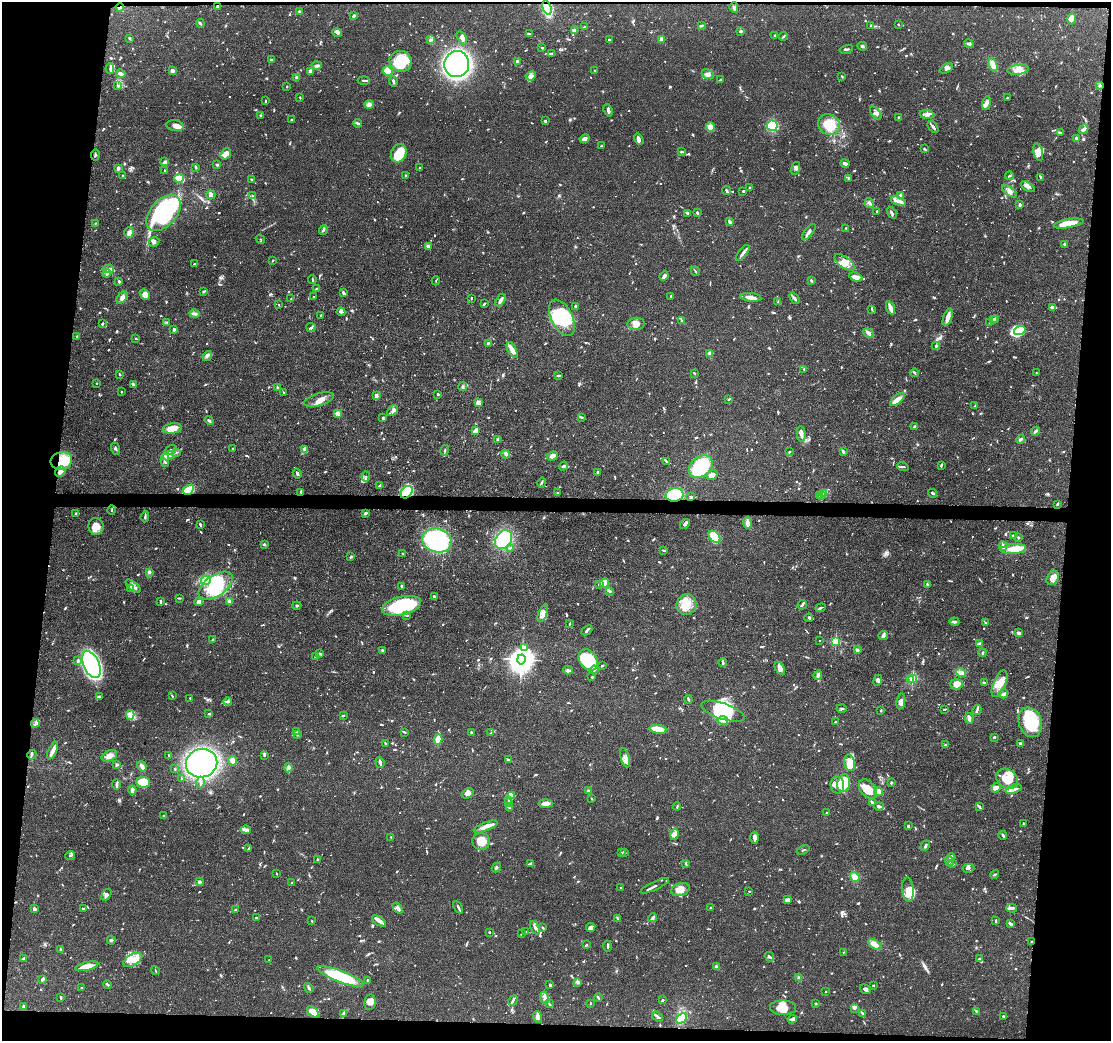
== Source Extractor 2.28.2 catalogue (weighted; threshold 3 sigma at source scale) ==
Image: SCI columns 7-4441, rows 105-4260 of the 4446 x 4459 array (HDU 1 of 3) = the unmasked area's bounding box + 8 px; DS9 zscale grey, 4 x 4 block average (1 PNG px = mean of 4 x 4 image px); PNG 1113 x 1043 px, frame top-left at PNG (2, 2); each listed source drawn as its Kron ellipse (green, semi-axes under 4 px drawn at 4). Shown black and unused: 12% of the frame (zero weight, under 3 of 4 exposures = <1% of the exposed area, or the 3 px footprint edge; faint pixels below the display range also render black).
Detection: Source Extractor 2.28.2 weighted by HDU 2 'WHT'. Background 0.0688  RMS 0.0033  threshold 0.015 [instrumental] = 3 sigma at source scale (4.5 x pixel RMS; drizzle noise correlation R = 1.50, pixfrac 1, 0.05/0.05 arcsec/px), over >= 5 px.
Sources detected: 1470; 9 too faint to see at this stretch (4 x 4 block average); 15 inside a brighter object's white glare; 3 cosmic-ray / hot-pixel residue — neither listed nor drawn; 57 coinciding with a brighter row at this scale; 122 inside a brighter listed object's ellipse — not listed separately; of the other 1264, all 500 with FLUX_AUTO >= 1.8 (the completeness limit of this list) listed and drawn (764 fainter detections not listed), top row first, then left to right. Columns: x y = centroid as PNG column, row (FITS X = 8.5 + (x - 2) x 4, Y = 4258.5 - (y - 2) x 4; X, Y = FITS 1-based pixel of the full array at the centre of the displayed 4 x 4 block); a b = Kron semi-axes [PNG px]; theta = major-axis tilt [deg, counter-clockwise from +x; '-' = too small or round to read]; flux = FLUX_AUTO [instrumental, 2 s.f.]
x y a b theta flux
120 7 4 3 - 3.8
218 7 4 3 - 6.1
734 7 5 3 - 3.8
547 8 7 3 -74 170
300 12 3 2 - 8
354 16 2 2 - 6.1
1072 19 5 4 - 17
200 23 4 2 - 2.9
898 24 2 2 - 2.1
701 26 3 2 - 4.1
871 26 4 2 - 2.5
584 27 2 2 - 2.1
574 31 2 2 - 41
741 31 2 2 - 17
337 33 5 3 - 4.4
529 34 3 3 - 3.3
774 36 3 2 - 2.6
783 36 4 2 - 2.8
129 38 4 2 - 2
462 38 7 3 -58 9.7
661 39 4 4 - 6.3
431 40 3 2 - 4.2
609 40 2 2 - 2.1
969 44 5 2 - 5.1
862 46 5 2 - 2.9
542 48 2 2 - 5.1
846 49 7 2 13 3.7
551 53 3 2 - 2.1
271 60 2 2 - 12
401 61 11 10 - 68
517 61 2 2 - 8.1
457 64 13 12 - 930
993 65 7 4 -70 17
317 66 5 3 - 4.6
946 68 7 3 28 7.4
110 69 5 2 - 3.4
1018 70 11 5 6 16
172 71 4 3 - 5.1
310 71 3 3 - 8.8
388 71 5 4 - 32
594 71 2 2 - 1.9
121 74 5 3 - 6.5
708 74 6 4 -26 8.6
531 76 5 4 - 6.8
842 76 3 2 - 1.9
297 77 2 2 - 19
720 79 4 2 - 2.5
364 80 6 2 -3 3.7
393 81 5 2 - 4.6
117 85 3 2 - 2.4
287 86 2 2 - 4.1
1100 86 2 2 - 4.9
300 98 2 2 - 2.2
1007 98 2 2 - 2.2
265 101 2 2 - 2.1
986 103 7 3 76 9.3
369 104 4 3 - 11
608 110 6 3 -69 4.8
876 113 7 2 -53 4.3
927 114 7 4 -7 8.6
261 116 2 2 - 3.5
899 117 3 2 - 2.9
291 120 2 2 - 3.1
545 121 2 2 - 3.2
358 123 4 2 - 4.7
829 125 11 10 - 48
175 126 9 5 -9 9.3
772 126 5 5 - 70
710 127 5 4 - 23
933 127 7 2 -52 7.6
1083 129 5 3 - 6.9
1060 133 3 2 - 5
1077 138 3 2 - 6.8
585 139 5 3 - 7.6
639 139 6 3 -58 7.9
601 146 2 2 - 7
925 149 3 2 - 1.9
681 152 4 2 - 2.4
1038 152 9 4 -77 18
399 153 9 7 69 52
226 154 6 4 53 17
95 155 6 2 84 2.8
165 162 2 2 - 7.9
845 164 4 2 - 7
217 165 2 2 - 4
195 167 4 2 - 2.2
420 167 2 2 - 4.9
118 168 4 2 - 5.3
796 168 6 4 73 6.4
164 171 3 2 - 2.7
123 176 3 2 - 1.9
406 176 3 2 - 2.3
1009 176 4 2 - 2.5
179 178 5 4 - 56
849 178 3 2 - 4
1041 178 4 2 - 2.6
251 179 3 2 - 2.2
1028 187 7 4 -32 7.2
749 188 2 2 - 1.9
726 191 4 2 - 6.1
743 191 2 2 - 3.4
1009 191 9 4 -36 8.8
211 195 4 3 - 4.2
900 195 3 3 - 4.3
252 196 3 2 - 2.1
898 201 8 3 -18 10
869 203 5 3 - 5.1
1020 205 3 3 - 4.6
877 211 2 2 - 4.5
164 213 21 13 48 320
687 213 4 2 - 4.4
697 213 3 2 - 2.8
892 213 6 3 -57 3.8
730 222 3 3 - 4.3
95 223 2 2 - 2.2
1068 223 15 4 10 44
846 228 2 2 - 2.5
323 230 4 2 - 3.3
129 232 5 4 - 8.4
809 232 10 2 52 10
260 239 5 2 - 1.9
154 242 5 4 - 6
1065 244 3 2 - 3
428 246 4 3 - 5
743 253 10 2 53 9.6
272 261 2 2 - 2.1
844 262 12 5 -36 18
194 264 2 2 - 2.2
109 269 5 4 - 6.7
695 271 5 2 - 2.3
107 273 4 3 - 5
664 276 5 3 - 5.7
856 277 7 4 -20 14
312 279 4 2 - 2.5
811 280 3 2 - 3.4
119 281 2 2 - 4.3
436 281 4 2 - 1.9
317 288 3 2 - 2.7
203 291 3 2 - 2.2
343 293 4 2 - 5.6
145 295 6 4 -47 15
671 296 2 2 - 3.5
314 297 2 2 - 4.3
751 297 10 2 -6 18
122 298 7 4 47 8.4
471 298 3 2 - 2.3
794 298 6 2 -52 6.4
291 299 3 2 - 1.8
501 300 7 2 59 11
778 302 3 2 - 2
484 304 3 2 - 3.3
278 305 2 2 - 2.1
575 306 2 2 - 3.6
1052 307 3 2 - 7.7
890 308 6 2 -69 21
872 309 2 2 - 1.9
341 312 4 4 - 5.7
195 314 5 3 - 4.6
321 315 2 2 - 2.6
948 317 9 3 72 16
562 318 19 10 -63 120
995 319 2 2 - 3.5
993 320 3 2 - 2.8
682 321 4 2 - 2.1
167 322 2 2 - 2
989 323 4 2 - 1.8
102 324 3 2 - 3.6
636 324 8 6 5 13
311 327 5 2 - 3
174 330 3 2 - 4.8
1020 331 6 3 17 140
868 333 5 4 - 7.1
77 337 2 2 - 2.6
136 338 2 2 - 1.9
488 343 3 2 - 3.1
936 346 4 2 - 3.2
512 350 8 3 -63 24
709 353 4 3 - 8.1
207 356 5 3 - 4.8
804 369 2 2 - 6.2
694 373 3 2 - 2.1
914 373 4 2 - 3.5
1036 373 2 2 - 5.2
119 374 3 2 - 1.9
558 375 3 2 - 3.7
96 383 2 2 - 2.1
133 385 3 3 - 3.6
277 387 2 2 - 2.7
463 387 4 3 - 3.8
121 392 2 2 - 2.3
283 392 2 2 - 2
438 394 2 2 - 4
376 396 3 2 - 10
729 399 3 2 - 2.7
897 399 9 3 40 15
319 400 15 6 16 20
478 403 3 2 - 16
975 405 3 2 - 2.1
393 411 6 3 43 5.3
338 414 3 2 - 17
383 417 3 3 - 2.8
582 418 4 2 - 2
209 420 5 3 - 3.8
915 426 3 2 - 5.2
172 428 9 5 8 31
475 431 3 2 - 21
1036 431 4 2 - 4.7
801 434 8 4 -85 7.6
1020 439 4 2 - 6
498 440 3 2 - 4.3
116 449 6 2 -67 3
233 449 3 2 - 2
304 449 3 3 - 4
171 450 6 3 34 6.1
445 450 5 2 - 2.5
789 452 2 2 - 2.2
843 452 3 2 - 3.7
176 453 3 2 - 1.8
506 454 4 3 - 4
168 456 6 3 27 7.8
552 456 6 4 27 8.3
165 460 7 3 -89 12
61 461 11 9 14 48
667 462 4 2 - 2.8
941 465 3 2 - 3.8
563 466 4 3 - 4.6
701 466 13 10 41 140
903 467 6 2 -19 2.4
60 471 5 4 - 10
597 473 4 2 - 4.1
297 474 5 2 - 3.6
712 475 6 5 - 13
366 477 5 2 - 3.2
542 482 5 2 - 2.6
380 485 4 3 - 3.4
188 490 6 3 30 52
301 492 3 2 - 5.5
407 492 7 5 47 90
557 493 3 2 - 2
824 493 3 3 - 3.2
932 493 4 2 - 3.3
675 495 9 6 11 190
820 496 2 2 - 1.9
822 496 2 2 - 2
690 497 2 2 - 4.4
1057 504 3 2 - 2.1
112 510 5 2 - 1.9
76 513 4 3 - 2.7
366 513 3 3 - 4
145 517 5 2 - 3.5
748 523 6 4 -81 7.8
200 524 3 2 - 3.5
685 524 5 2 - 5.3
96 526 8 7 - 18
1013 536 2 2 - 7.8
715 537 7 5 -49 70
1018 537 3 2 - 2.2
437 540 15 12 -17 210
504 540 10 7 58 150
264 544 3 2 - 3.3
1003 546 4 3 - 6.9
510 548 4 2 - 2.1
1013 549 13 5 5 25
663 550 4 2 - 2.8
402 554 2 2 - 2.2
351 557 4 2 - 2.5
149 572 4 3 - 3.6
1053 578 7 5 60 14
206 580 5 3 - 6.6
605 583 4 4 - 30
599 584 2 2 - 12
927 584 4 2 - 2.5
133 586 9 3 -40 9.4
216 586 19 10 34 81
401 586 2 2 - 3.1
131 589 3 2 - 1.8
610 591 3 2 - 3.9
434 597 3 2 - 3
179 598 3 2 - 2.7
160 601 4 2 - 2.7
229 601 2 2 - 33
199 602 4 4 - 6.8
687 605 10 10 - 35
802 605 5 2 - 4.7
297 606 4 2 - 1.9
401 606 20 9 13 160
820 608 5 2 - 3.2
543 613 9 4 67 12
407 615 4 2 - 2.2
809 618 4 2 - 2.3
954 622 5 3 - 4.1
985 623 3 2 - 3
570 624 3 2 - 2.1
587 630 6 2 42 4.3
1018 633 4 3 - 5.9
883 635 5 4 - 5.3
213 639 3 2 - 2.4
820 641 2 2 - 2
835 641 2 2 - 170
979 644 4 3 - 9.2
524 648 3 2 - 2.7
382 650 2 2 - 3.6
857 650 2 2 - 5.9
982 653 4 2 - 2.7
320 654 3 2 - 2.6
315 656 4 2 - 3.9
521 659 5 4 - 2700
588 660 11 8 -53 76
78 661 2 2 - 6
723 663 4 2 - 4
91 664 14 8 -67 590
602 666 3 2 - 3
780 668 7 3 -58 8.5
568 670 4 3 - 3.8
594 670 4 2 - 4.4
961 673 5 4 - 10
818 675 5 3 - 4.7
592 677 2 2 - 8.2
912 678 2 2 - 240
910 679 2 2 - 12
878 680 5 3 - 4.7
984 682 3 2 - 2
956 684 6 5 - 19
999 684 14 6 67 24
1004 694 4 2 - 7
172 696 3 2 - 2
99 697 2 2 - 2.1
190 698 2 2 - 2.9
688 699 4 2 - 3.2
228 701 4 3 - 5.1
901 701 8 3 80 12
842 708 5 2 - 3.3
945 709 3 2 - 1.9
977 710 5 2 - 4.2
723 711 23 8 -19 63
881 711 2 2 - 2.1
209 714 2 2 - 2
130 715 5 3 - 6.7
343 715 3 2 - 2
969 718 5 3 - 9.2
723 720 5 3 - 6.8
835 722 3 2 - 1.8
1030 722 15 11 -68 87
35 723 4 2 - 4
658 729 9 2 -10 58
296 732 3 2 - 2.1
404 732 3 2 - 1.9
471 732 2 2 - 9
491 733 4 2 - 2.1
297 735 3 2 - 1.9
994 737 2 2 - 4.1
438 739 5 3 - 25
385 743 2 2 - 2.3
1021 743 3 2 - 5.1
946 745 4 2 - 2.6
53 751 9 2 65 20
32 755 5 2 - 2.4
169 755 2 2 - 2.4
264 755 4 2 - 2.4
109 756 8 5 25 12
625 758 10 4 -74 9.9
509 759 4 2 - 2.1
233 761 5 4 - 13
380 762 5 2 - 8.9
202 763 16 14 18 640
850 763 8 5 -76 25
117 764 4 2 - 2.8
142 766 5 3 - 11
288 768 4 2 - 7.7
175 769 2 2 - 2
182 778 3 2 - 2.9
1007 779 12 9 -34 38
143 782 7 5 -4 62
200 783 6 2 89 5.1
844 783 9 6 78 82
891 783 3 2 - 2.7
116 785 5 2 - 4.8
837 785 9 7 -84 17
996 788 5 3 - 7.1
868 789 11 7 -47 34
1013 789 8 4 19 12
132 790 4 2 - 12
588 791 3 2 - 2
878 792 4 3 - 14
468 793 6 4 30 7.9
511 795 3 3 - 3.9
591 798 3 2 - 2.1
509 801 3 2 - 2.7
872 802 3 2 - 4.5
509 803 3 2 - 2.7
546 803 7 4 -3 9.8
677 806 4 2 - 2.1
879 806 5 2 - 9
509 807 2 2 - 4.3
979 807 3 2 - 1.9
826 813 2 2 - 2
164 816 2 2 - 3.7
1023 824 3 2 - 3.4
908 826 2 2 - 3.4
486 827 12 4 20 14
246 830 5 2 - 8.5
674 834 6 4 78 6.9
1003 835 4 2 - 3.6
391 837 2 2 - 2
754 838 6 3 -88 9.3
481 841 9 8 - 25
925 846 5 2 - 5.2
248 849 4 2 - 2.5
803 850 7 2 23 2
621 853 2 2 - 2.4
625 853 4 2 - 1.9
70 856 5 2 - 2.3
951 857 4 3 - 4.5
318 859 2 2 - 2.5
949 861 5 3 - 5.7
530 864 4 2 - 5.3
686 864 4 2 - 2.1
953 864 3 2 - 2.4
496 867 5 2 - 3.7
968 868 6 3 14 5.6
276 874 2 2 - 2
994 874 4 2 - 2.4
855 877 5 4 - 18
199 882 4 3 - 3.1
292 883 3 2 - 4.7
655 886 15 2 25 4.9
621 888 2 2 - 2.8
680 890 9 6 16 24
908 890 12 5 -85 26
749 891 2 2 - 1.9
106 895 6 4 57 6.3
788 900 4 4 - 8.1
458 907 6 2 -63 3.7
83 908 3 2 - 2.2
398 908 6 2 -53 6.5
711 908 2 2 - 2.8
1012 908 5 3 - 5.3
34 909 4 3 - 7.5
235 910 3 2 - 1.8
256 918 3 2 - 2.4
618 918 3 2 - 2.9
653 918 4 3 - 5.6
312 921 2 2 - 2.8
379 921 8 4 -33 8.1
996 921 3 2 - 3
1011 924 3 2 - 7.9
591 927 5 4 - 11
535 928 7 3 -66 5.8
543 928 3 2 - 1.9
490 932 2 2 - 2.2
526 932 3 2 - 2.5
521 934 4 2 - 2
111 940 4 3 - 4.2
1032 942 2 2 - 3.5
875 944 7 4 -30 14
587 945 2 2 - 5.3
608 946 5 2 - 2.8
61 950 4 2 - 4
843 952 2 2 - 2
769 957 5 3 - 3.2
24 958 3 2 - 2.8
979 959 3 2 - 1.8
133 960 10 5 29 20
269 960 2 2 - 3.5
87 966 12 3 12 28
716 967 4 3 - 8.2
155 971 4 2 - 2
341 977 24 6 -21 120
799 978 2 2 - 2.4
42 979 3 2 - 6.3
368 980 3 2 - 4.3
577 982 3 2 - 3
107 984 4 2 - 2.8
550 985 2 2 - 5.7
873 986 2 2 - 2.4
81 988 2 2 - 1.8
309 988 5 2 - 3.6
865 989 6 3 -35 5.8
826 992 2 2 - 1.8
61 997 3 2 - 2.3
544 998 6 2 -80 4.3
598 998 4 2 - 3.4
662 1000 4 2 - 2.6
513 1001 5 2 - 3.3
370 1002 8 5 78 12
590 1003 2 2 - 2.1
816 1003 2 2 - 4.5
549 1004 4 2 - 2.5
24 1007 4 3 - 7.4
783 1008 13 7 -2 27
854 1008 4 3 - 4.3
976 1011 3 2 - 1.9
313 1012 7 3 -41 46
862 1013 3 3 - 2.6
344 1014 4 3 - 3.8
658 1016 6 2 -34 4.3
1003 1016 2 2 - 2.2
537 1017 6 3 -74 11
681 1018 6 4 43 29
792 1019 4 3 - 5.2
Overlapping masked pixels (flux is a lower limit): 8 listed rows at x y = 120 7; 218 7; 547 8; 61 461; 188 490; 407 492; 675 495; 1032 942
Diffuse or blended objects may show on this block-average render without a row.